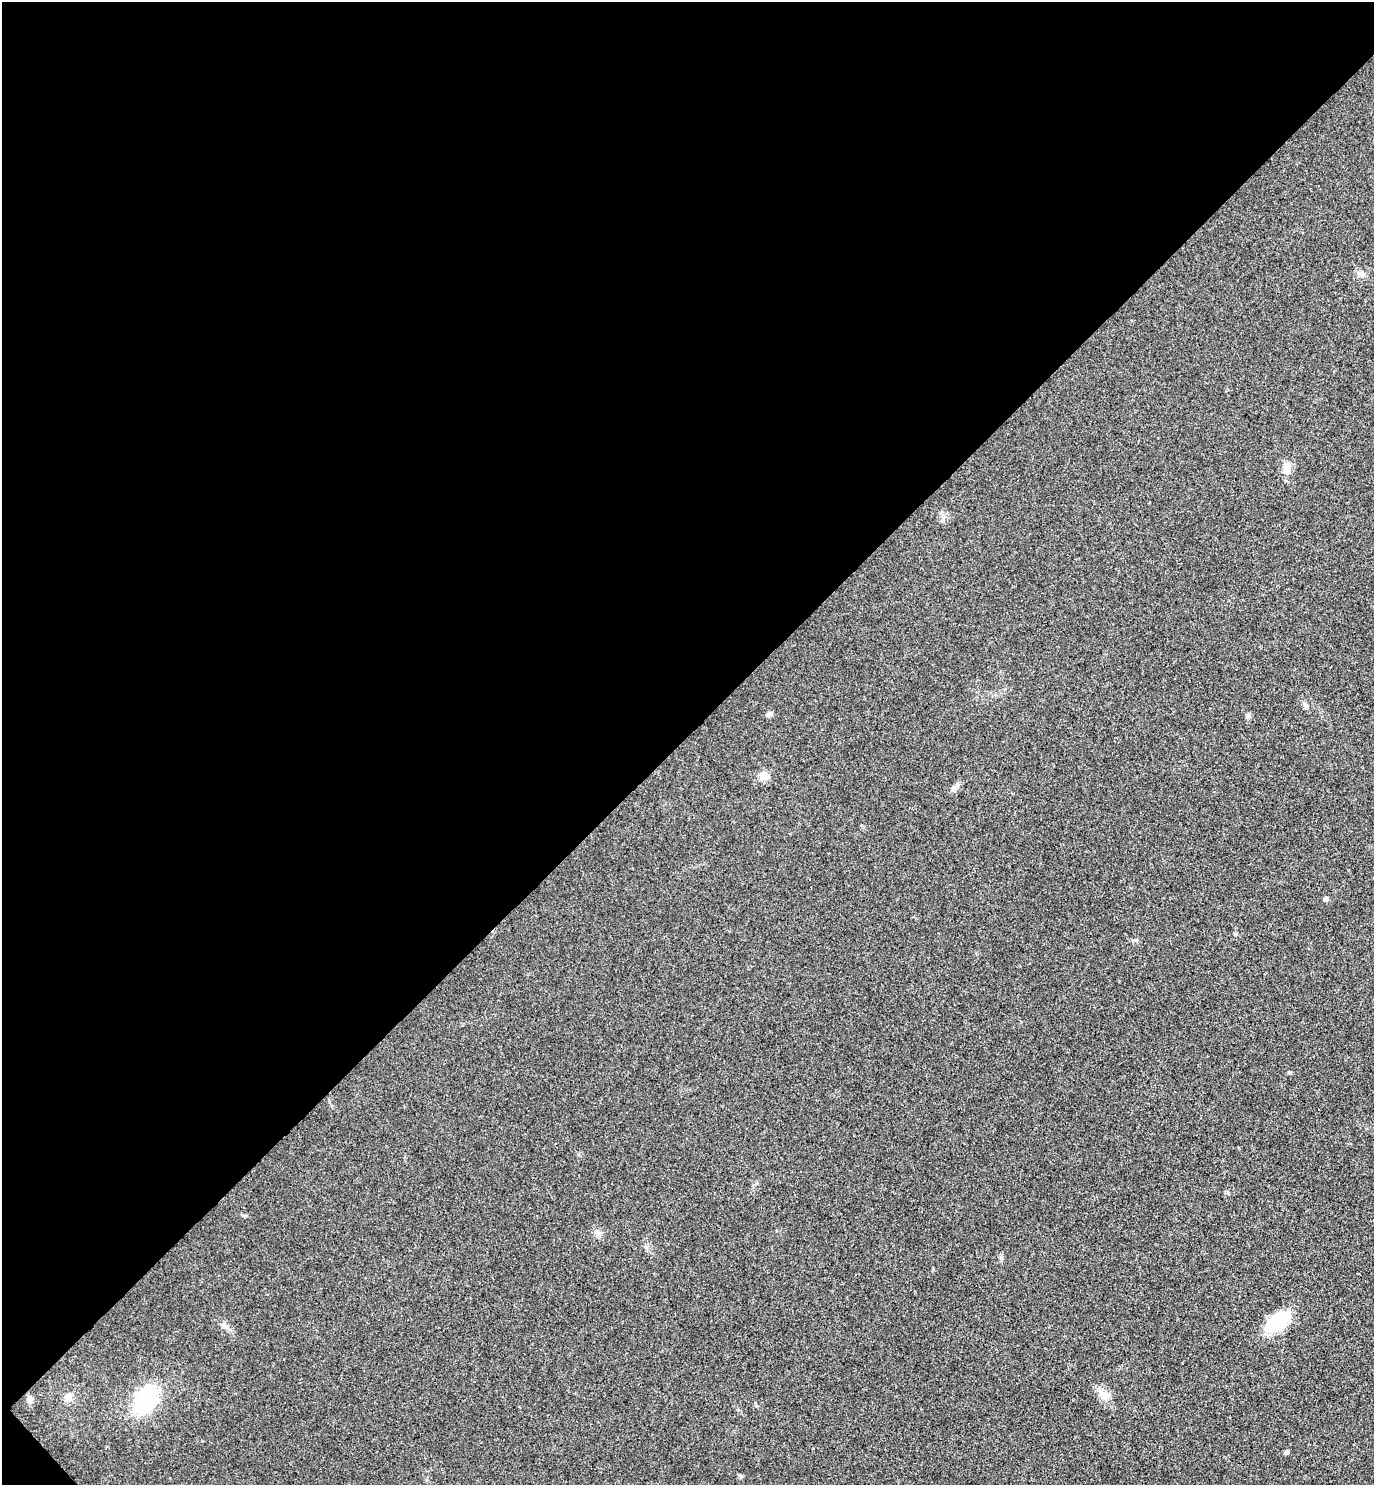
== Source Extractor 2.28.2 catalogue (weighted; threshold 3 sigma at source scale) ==
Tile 5 of 4 x 4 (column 1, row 2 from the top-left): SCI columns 200-1571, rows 3016-4498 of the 6024 x 6027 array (HDU 1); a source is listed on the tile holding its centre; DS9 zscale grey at full resolution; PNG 1376 x 1487 px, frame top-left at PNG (2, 2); no overlay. Shown black and unused: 50% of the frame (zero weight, under 3 of 4 exposures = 6% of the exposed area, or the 3 px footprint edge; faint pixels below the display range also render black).
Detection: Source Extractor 2.28.2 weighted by HDU 2 'WHT'; one run over the whole footprint, this tile lists its part. Background 0.0284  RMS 0.0063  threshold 0.0283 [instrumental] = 3 sigma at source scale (4.5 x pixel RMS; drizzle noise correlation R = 1.50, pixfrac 1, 0.05/0.05 arcsec/px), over >= 5 px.
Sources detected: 17; all 17 listed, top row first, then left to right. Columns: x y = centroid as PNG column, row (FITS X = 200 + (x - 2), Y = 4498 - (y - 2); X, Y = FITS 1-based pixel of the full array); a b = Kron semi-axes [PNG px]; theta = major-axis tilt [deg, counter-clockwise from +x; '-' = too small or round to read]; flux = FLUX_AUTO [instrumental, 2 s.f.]
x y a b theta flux
1362 274 9 6 -27 2.1
1286 468 13 10 63 5.2
1305 705 8 5 -63 1.5
769 714 7 6 - 1.7
1248 716 6 5 - 1.6
763 776 9 9 - 6.2
956 787 15 6 48 2.6
1326 899 5 4 - 2
1289 1072 4 4 - 0.82
597 1233 8 7 - 2.1
1277 1322 21 12 34 39
224 1325 11 4 -32 1.9
1104 1395 15 8 -38 4.9
68 1396 10 8 65 3.4
30 1399 10 6 -78 2.5
145 1400 24 15 61 53
1286 1452 6 5 - 1.1
Unlisted compact peaks at least as high as the median listed source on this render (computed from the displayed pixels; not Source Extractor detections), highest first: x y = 741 1476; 933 1269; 1228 1193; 1001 1258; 1235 934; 1135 940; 245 1216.